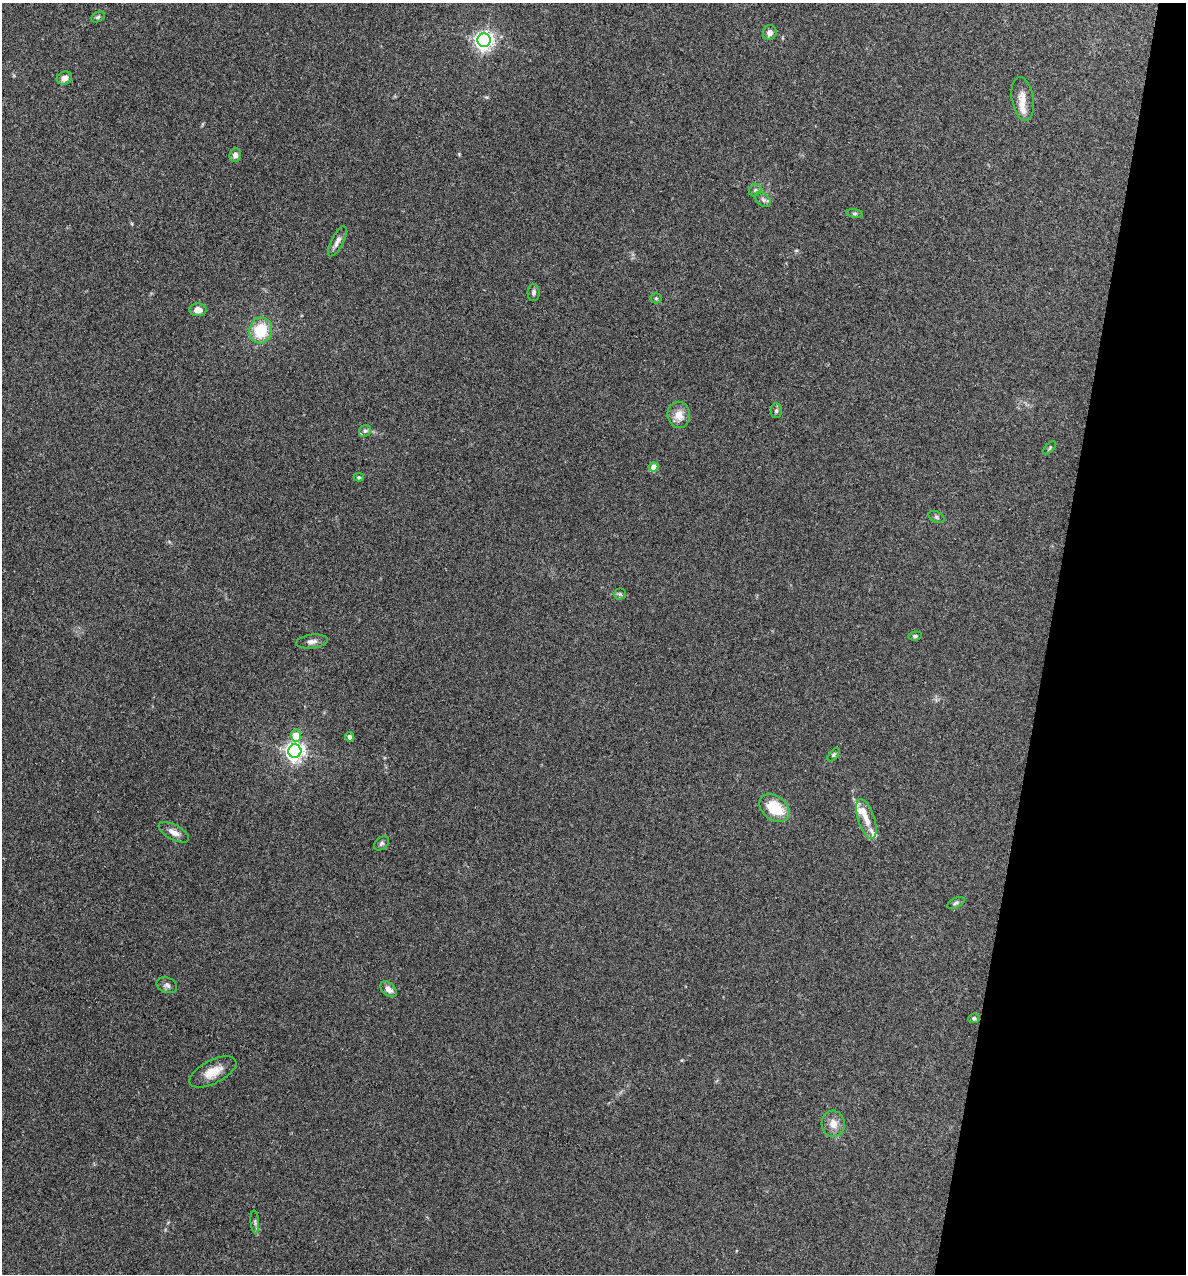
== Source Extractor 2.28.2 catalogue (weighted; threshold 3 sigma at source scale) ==
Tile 8 of 4 x 4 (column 4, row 2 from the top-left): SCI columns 3676-4859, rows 2543-3814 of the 5104 x 5085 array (HDU 1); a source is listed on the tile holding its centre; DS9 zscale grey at full resolution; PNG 1188 x 1276 px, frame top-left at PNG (2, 3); each listed source drawn as its Kron ellipse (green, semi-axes under 4 px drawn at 4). Shown black and unused: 12% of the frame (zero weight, under 3 of 4 exposures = <1% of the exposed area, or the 3 px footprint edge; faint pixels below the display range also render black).
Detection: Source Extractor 2.28.2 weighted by HDU 2 'WHT'; one run over the whole footprint, this tile lists its part. Background 0.25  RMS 0.0093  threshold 0.042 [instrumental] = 3 sigma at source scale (4.5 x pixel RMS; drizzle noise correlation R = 1.50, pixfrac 1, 0.05/0.05 arcsec/px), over >= 5 px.
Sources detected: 43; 4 inside a brighter listed object's ellipse — not listed separately; the other 39 listed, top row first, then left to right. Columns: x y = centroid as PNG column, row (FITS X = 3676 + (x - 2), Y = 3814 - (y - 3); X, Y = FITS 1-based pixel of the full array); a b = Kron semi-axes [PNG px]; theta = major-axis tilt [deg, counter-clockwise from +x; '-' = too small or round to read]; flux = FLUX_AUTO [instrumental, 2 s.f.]
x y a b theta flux
98 17 7 4 25 1.6
770 33 7 7 - 4.4
484 40 7 6 - 420
64 78 8 6 20 5.9
1023 99 22 11 -80 10
235 155 7 5 82 4.2
755 190 7 5 45 2.1
763 200 9 6 -40 2.5
855 213 8 4 -8 1.7
337 241 16 6 63 5.1
534 293 8 6 89 2.4
656 298 5 5 - 1.3
198 310 8 6 1 7.2
261 330 13 11 78 31
776 411 7 5 90 2
679 415 13 11 -81 10
365 431 6 5 - 2.1
1050 448 8 3 46 1.1
654 467 4 4 - 12
359 477 5 4 - 1.3
936 517 8 5 -27 1.7
620 594 5 5 - 1.5
915 636 7 4 6 1.7
312 641 16 7 6 4.8
296 735 6 5 - 18
350 737 4 4 - 4
295 751 7 6 - 440
834 755 8 4 50 1.6
774 808 17 12 -36 29
866 819 21 8 -72 10
174 832 16 7 -28 6.3
381 843 8 6 41 2.2
956 903 9 5 26 2
167 985 10 7 -21 3.3
389 989 9 6 -42 5.2
974 1018 6 4 25 1.7
213 1072 26 11 27 14
833 1124 13 11 -77 8.5
255 1222 11 3 -85 1.9